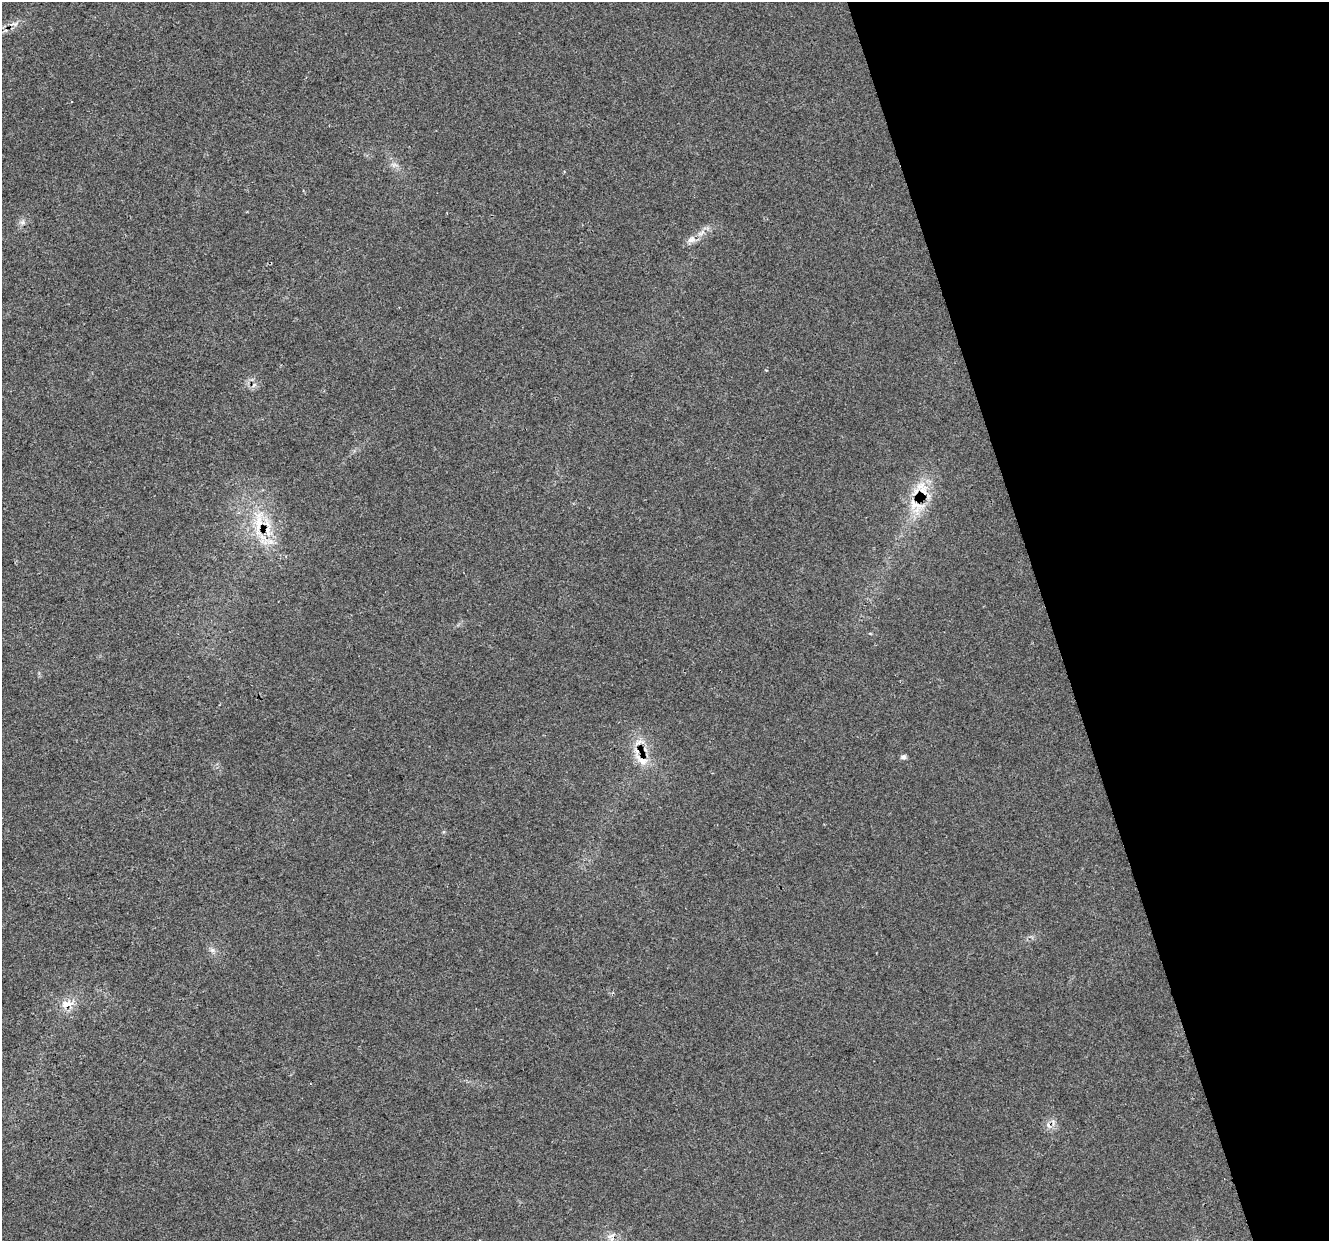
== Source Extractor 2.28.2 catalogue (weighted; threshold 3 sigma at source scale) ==
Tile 12 of 4 x 4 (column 4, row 3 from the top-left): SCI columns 3982-5308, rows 1350-2588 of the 5308 x 5124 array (HDU 1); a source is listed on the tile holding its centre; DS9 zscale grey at full resolution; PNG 1331 x 1243 px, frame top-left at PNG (2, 2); no overlay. Shown black and unused: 21% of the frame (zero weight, under 2 of 3 exposures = <1% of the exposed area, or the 3 px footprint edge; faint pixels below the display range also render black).
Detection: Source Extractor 2.28.2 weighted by HDU 2 'WHT'; one run over the whole footprint, this tile lists its part. Background 0.0307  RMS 0.0063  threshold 0.0284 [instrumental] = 3 sigma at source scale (4.5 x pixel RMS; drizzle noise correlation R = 1.50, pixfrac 1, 0.0396/0.0396 arcsec/px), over >= 5 px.
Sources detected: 16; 2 cosmic-ray / hot-pixel residue — not listed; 1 inside a brighter listed object's ellipse — not listed separately; the other 13 listed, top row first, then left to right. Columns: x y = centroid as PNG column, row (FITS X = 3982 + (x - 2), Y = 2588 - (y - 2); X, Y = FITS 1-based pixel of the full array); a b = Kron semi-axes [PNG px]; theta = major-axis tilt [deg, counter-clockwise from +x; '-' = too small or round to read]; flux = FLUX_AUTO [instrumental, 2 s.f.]
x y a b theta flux
14 24 12 5 -1 2.5
22 222 7 6 - 1.7
691 240 11 9 23 3.8
254 385 8 4 45 1.6
924 491 21 12 -67 13
913 503 21 11 -84 12
258 523 52 11 84 21
639 742 17 6 15 4.2
903 757 6 5 - 2.4
641 760 23 9 -37 9.1
212 950 6 6 - 1.8
67 1004 15 8 12 7.8
611 1236 13 6 31 3.4
Overlapping masked pixels (flux is a lower limit): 5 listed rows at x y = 924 491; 913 503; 258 523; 641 760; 67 1004